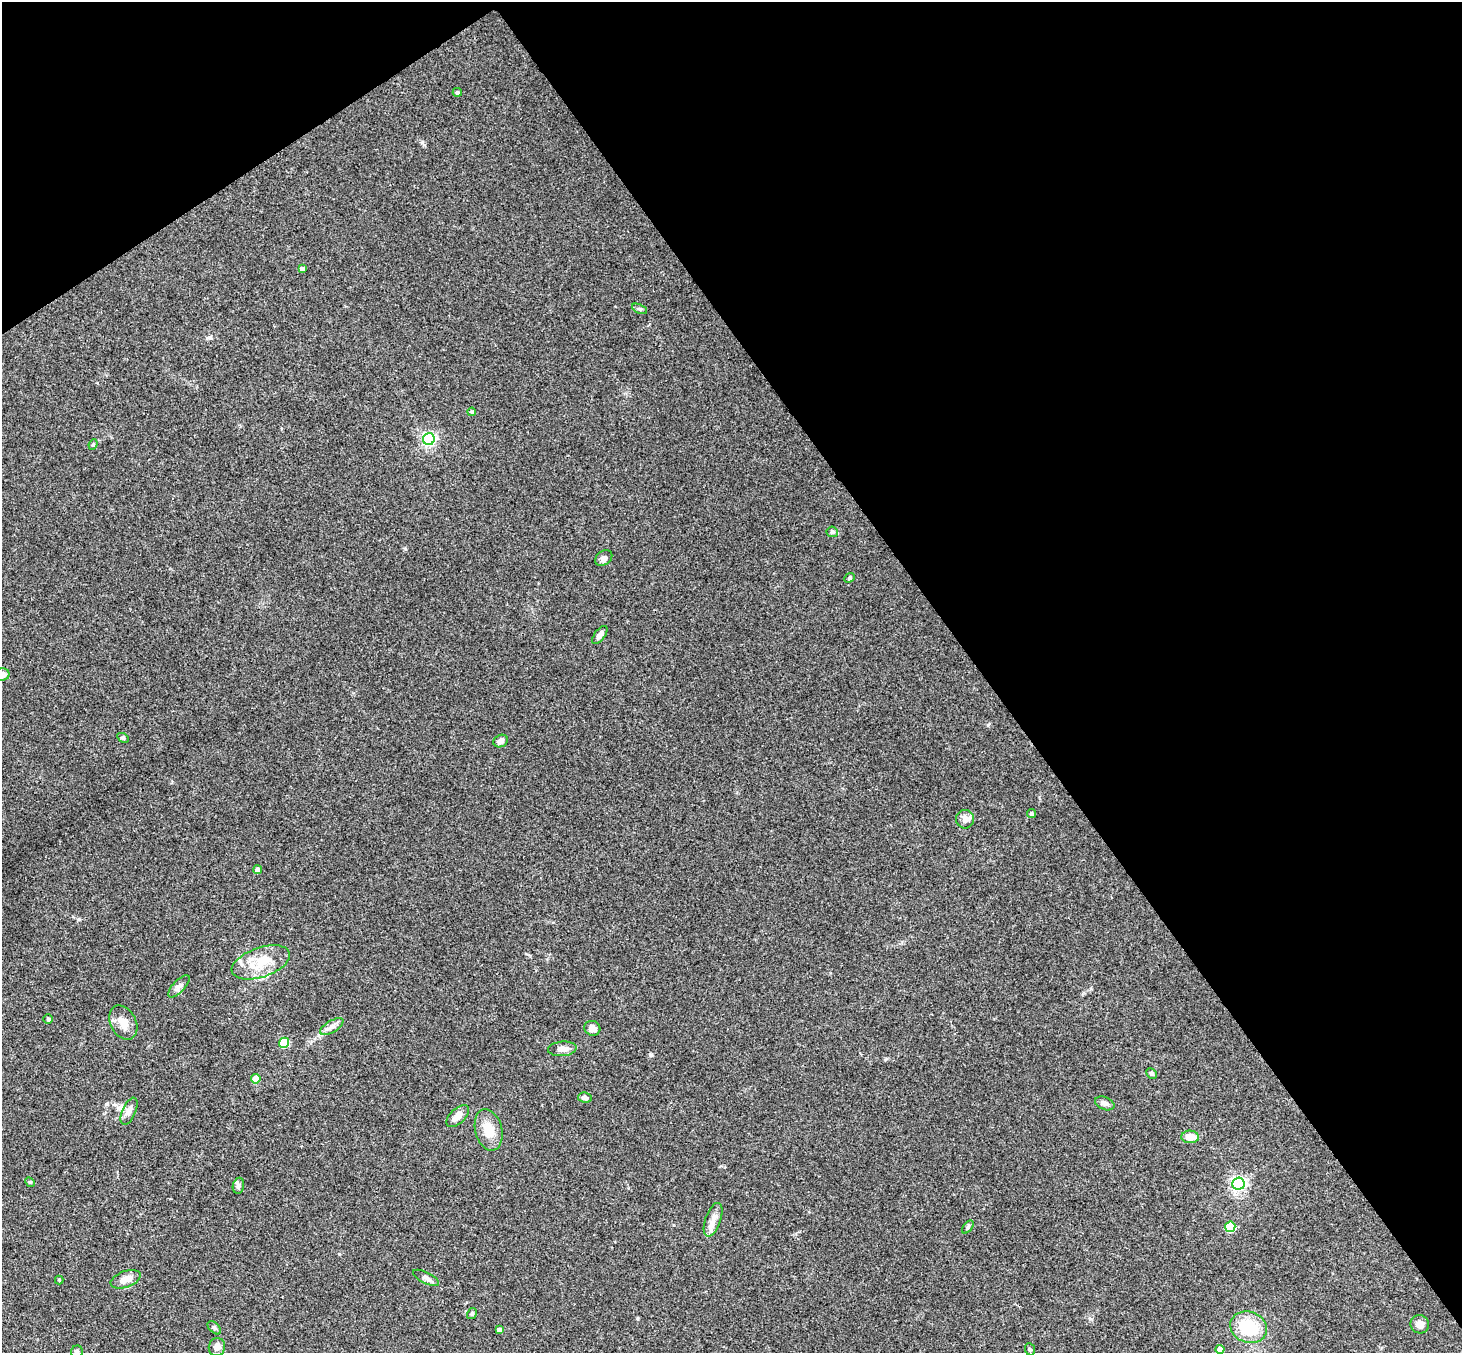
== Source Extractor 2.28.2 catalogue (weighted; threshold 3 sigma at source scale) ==
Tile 3 of 4 x 4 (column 3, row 1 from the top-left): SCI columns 2976-4435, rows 4383-5733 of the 5947 x 5928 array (HDU 1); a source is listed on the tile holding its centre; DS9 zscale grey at full resolution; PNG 1464 x 1355 px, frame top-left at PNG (2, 2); each listed source drawn as its Kron ellipse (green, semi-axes under 4 px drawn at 4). Shown black and unused: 37% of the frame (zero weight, under 3 of 4 exposures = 6% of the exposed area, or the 3 px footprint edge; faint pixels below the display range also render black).
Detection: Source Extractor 2.28.2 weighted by HDU 2 'WHT'; one run over the whole footprint, this tile lists its part. Background 0.18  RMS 0.0079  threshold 0.0357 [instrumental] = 3 sigma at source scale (4.5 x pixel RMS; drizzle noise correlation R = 1.50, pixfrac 1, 0.05/0.05 arcsec/px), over >= 5 px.
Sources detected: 52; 2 inside a brighter listed object's ellipse — not listed separately; the other 50 listed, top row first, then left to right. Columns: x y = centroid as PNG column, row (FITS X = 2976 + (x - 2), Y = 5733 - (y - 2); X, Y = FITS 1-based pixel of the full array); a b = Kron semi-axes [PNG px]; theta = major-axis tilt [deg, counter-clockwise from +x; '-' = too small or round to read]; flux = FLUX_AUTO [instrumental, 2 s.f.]
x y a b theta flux
457 92 4 4 - 1.8
302 269 4 4 - 2.8
640 309 8 4 -25 1.4
472 412 4 3 - 0.92
429 439 6 6 - 170
93 444 5 4 - 1.2
832 532 6 5 - 2.3
604 558 9 7 36 2.9
850 578 5 4 - 1.1
600 635 10 5 53 3.8
2 675 7 6 - 4.5
123 738 6 4 -30 1.2
501 741 7 6 - 3.4
1032 814 4 4 - 1.7
965 819 9 9 - 4.1
258 870 4 4 - 6.2
261 962 30 14 19 22
179 986 14 6 46 3.4
48 1019 5 4 - 1.1
123 1023 18 12 -62 9.6
332 1027 13 6 31 3.8
592 1028 8 7 - 4.9
284 1043 5 5 - 38
562 1049 14 7 5 5.5
1151 1073 5 4 - 1.5
256 1079 4 4 - 14
585 1098 7 5 -8 2.7
1105 1103 10 6 -21 2.9
129 1111 14 6 66 3.9
458 1116 14 7 44 6.5
489 1130 21 13 -76 13
1190 1137 9 6 -3 9.2
30 1182 5 4 - 0.95
1238 1184 6 6 - 210
238 1186 8 5 79 1.9
713 1220 18 7 70 6.3
968 1227 7 4 53 1.3
1230 1227 5 5 - 43
426 1278 14 5 -26 3.1
126 1279 15 8 20 8.6
59 1280 4 4 - 0.73
472 1313 6 4 57 1.4
1420 1324 9 9 - 4.6
1249 1327 19 15 -18 33
214 1328 8 5 -44 1.5
500 1330 4 4 - 2.6
217 1347 9 8 - 4
1030 1349 6 5 - 1.2
1220 1349 4 4 - 8.9
77 1352 6 5 - 1.7
Isophote crosses this tile's border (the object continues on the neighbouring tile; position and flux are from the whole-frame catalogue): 2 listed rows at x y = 2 675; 77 1352
Unlisted compact peaks at least as high as the median listed source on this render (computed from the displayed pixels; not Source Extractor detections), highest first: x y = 651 1055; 422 142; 79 919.